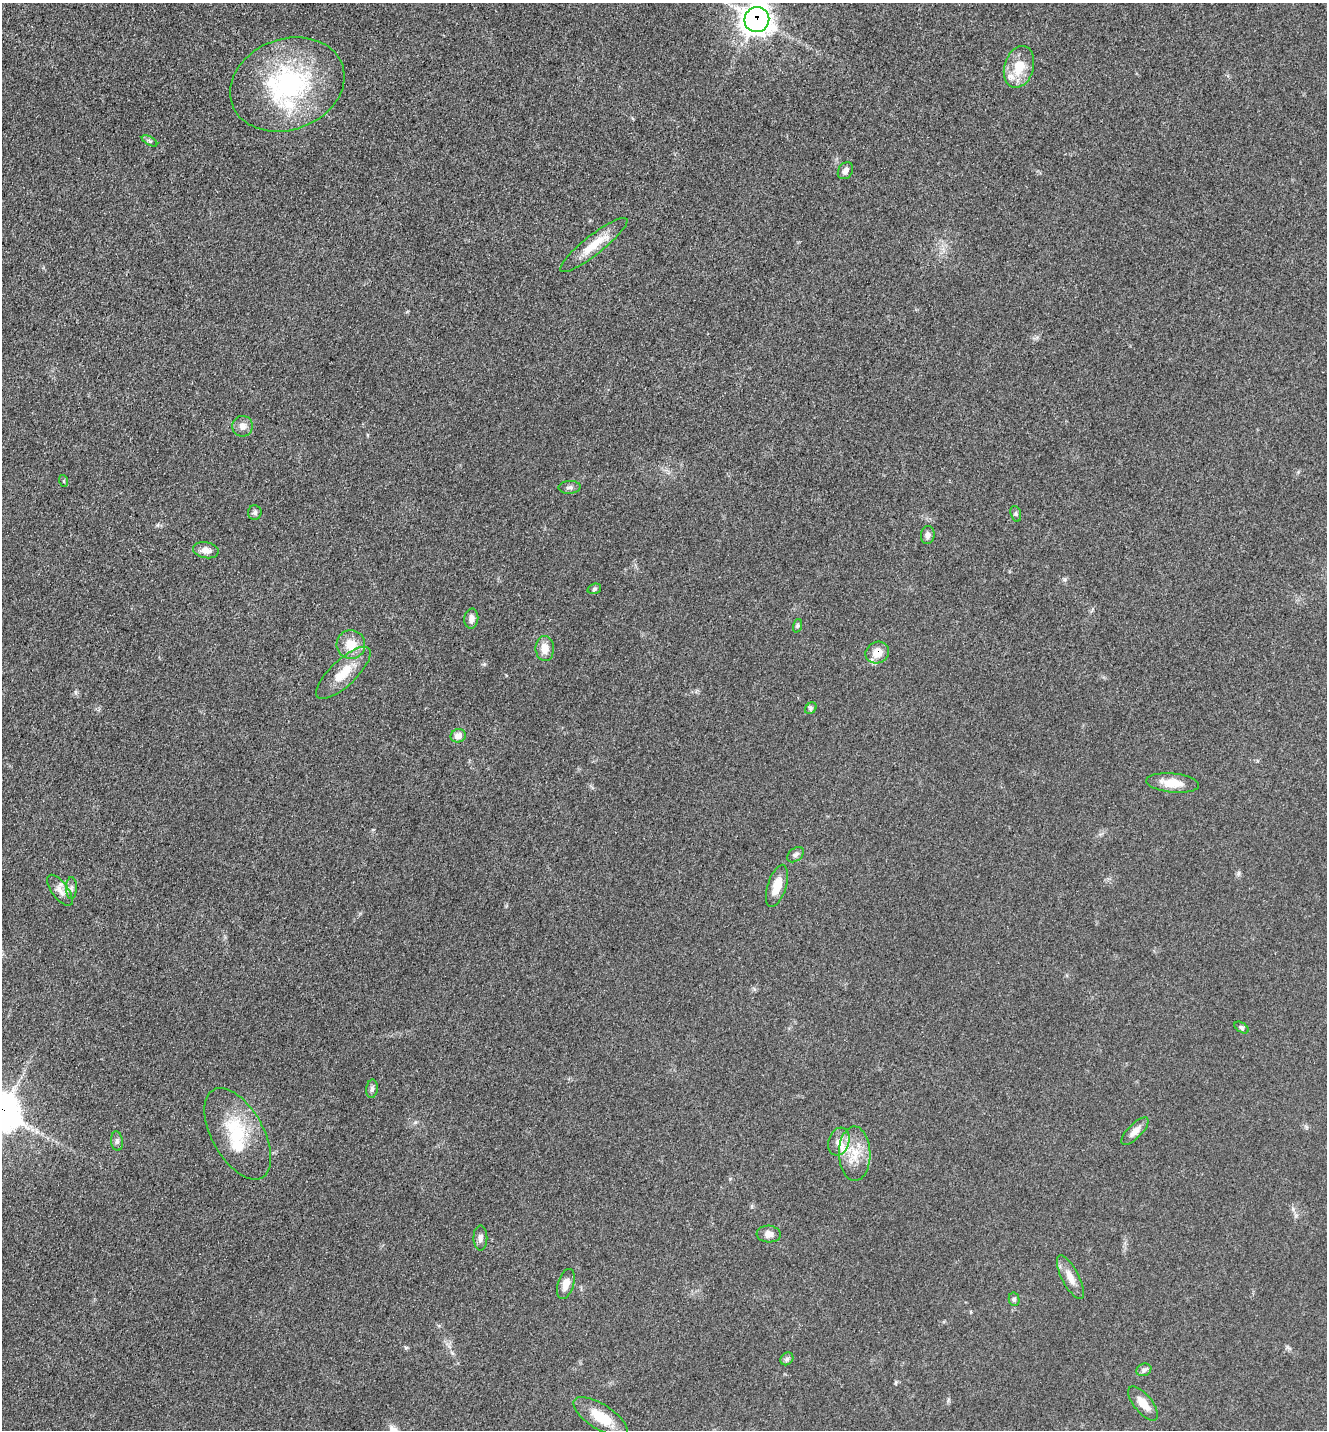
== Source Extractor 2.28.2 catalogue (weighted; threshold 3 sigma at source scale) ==
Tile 11 of 4 x 4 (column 3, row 3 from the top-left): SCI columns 2950-4274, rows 1474-2901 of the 5808 x 5777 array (HDU 1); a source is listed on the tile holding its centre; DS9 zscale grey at full resolution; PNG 1329 x 1432 px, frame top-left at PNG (2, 3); each listed source drawn as its Kron ellipse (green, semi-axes under 4 px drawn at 4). Shown black and unused: <1% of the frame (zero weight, under 3 of 5 exposures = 4% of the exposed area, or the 3 px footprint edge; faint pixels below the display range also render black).
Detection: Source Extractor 2.28.2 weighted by HDU 2 'WHT'; one run over the whole footprint, this tile lists its part. Background 0.0634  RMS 0.006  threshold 0.0271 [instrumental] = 3 sigma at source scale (4.5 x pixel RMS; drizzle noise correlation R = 1.50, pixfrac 1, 0.05/0.05 arcsec/px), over >= 5 px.
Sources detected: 46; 3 inside a brighter listed object's ellipse — not listed separately; the other 43 listed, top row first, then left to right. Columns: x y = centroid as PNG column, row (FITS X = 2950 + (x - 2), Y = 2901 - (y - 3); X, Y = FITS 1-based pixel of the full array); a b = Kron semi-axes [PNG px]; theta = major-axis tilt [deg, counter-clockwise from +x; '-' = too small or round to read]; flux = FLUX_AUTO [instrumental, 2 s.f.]
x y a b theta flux
757 19 12 12 - 520
1019 67 21 14 73 15
287 84 59 45 20 95
150 141 8 4 -31 1
845 171 9 7 56 2.8
594 245 42 9 38 13
242 426 10 10 - 4.1
64 481 6 4 -72 0.68
570 487 11 6 4 1.9
255 513 7 7 - 1.6
1016 514 8 5 -73 1.1
928 535 9 7 84 2.5
206 550 13 8 -11 4.5
594 589 7 5 18 1.1
471 619 10 7 84 3.6
797 626 7 4 71 1
351 645 14 14 - 10
545 648 12 9 -88 6.4
877 653 12 10 28 9
343 673 35 13 43 14
811 708 6 5 - 1.1
458 736 7 6 - 5.3
1173 783 26 9 -5 10
796 855 9 6 39 1.7
777 886 22 9 72 10
71 888 11 5 90 1.8
60 890 18 8 -54 4.5
1242 1028 8 5 -34 1.3
372 1089 9 5 83 1.5
1135 1131 18 7 45 4.4
238 1134 50 26 -61 35
117 1141 10 6 -83 1.8
839 1142 14 10 71 5
855 1154 27 16 -89 15
769 1234 12 8 -4 3.5
480 1238 12 7 -90 2.5
1070 1277 24 8 -63 6.5
566 1284 15 8 73 5.3
1014 1299 7 5 -76 1.2
787 1359 7 5 45 1.4
1144 1370 8 6 23 1.8
1143 1403 21 9 -51 7.4
600 1417 31 12 -32 17
Overlapping masked pixels (flux is a lower limit): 2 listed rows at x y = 757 19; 877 653
Isophote crosses this tile's border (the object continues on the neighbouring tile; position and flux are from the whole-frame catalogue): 1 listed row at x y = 757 19